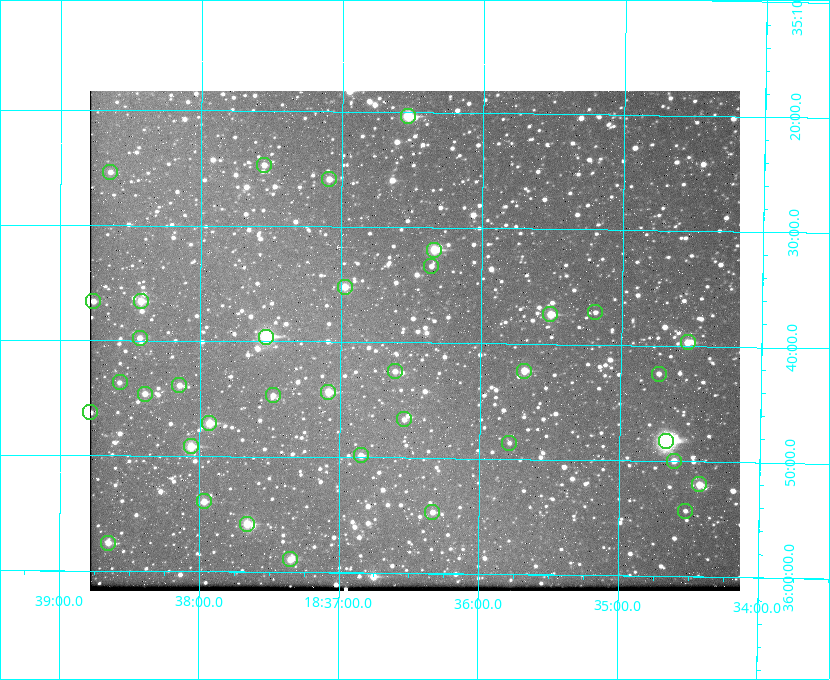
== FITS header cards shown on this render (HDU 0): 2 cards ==
NAXIS1  =                  650 / Width of table row in bytes
NAXIS2  =                  500 / Number of rows in table

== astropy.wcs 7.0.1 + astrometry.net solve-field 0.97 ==
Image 650 x 500 px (HDU 0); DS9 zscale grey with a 90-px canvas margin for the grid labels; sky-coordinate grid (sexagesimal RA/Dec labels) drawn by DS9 from the SOLVED WCS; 37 Tycho-2 reference stars matched to detected sources circled (green)
Header WCS: none
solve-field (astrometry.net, Tycho-2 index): SOLVED blind (the file carries no WCS)
Solved WCS: RA---TAN-SIP/DEC--TAN-SIP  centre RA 18:36:28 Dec +35:40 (279.12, +35.66 deg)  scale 5.21 arcsec/px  FOV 56.5' x 43.4'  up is +179 deg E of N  parity flipped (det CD > 0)
(file carries no celestial WCS; the grid is the blind solution)
Tycho-2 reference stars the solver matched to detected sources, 37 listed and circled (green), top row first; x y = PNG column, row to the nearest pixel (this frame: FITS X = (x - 90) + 1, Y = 500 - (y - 91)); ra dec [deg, ICRS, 3 dp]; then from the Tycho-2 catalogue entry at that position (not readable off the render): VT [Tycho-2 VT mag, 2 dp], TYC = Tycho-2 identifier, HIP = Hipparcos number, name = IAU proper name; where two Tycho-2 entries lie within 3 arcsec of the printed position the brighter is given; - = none
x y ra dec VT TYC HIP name
408 116 279.134 +35.339 9.91 2645-980-1 - -
264 165 279.388 +35.411 11.24 2645-612-1 - -
110 172 279.661 +35.423 11.63 2645-537-1 - -
329 179 279.273 +35.431 11.09 2645-464-1 - -
434 250 279.085 +35.532 9.84 2645-710-1 - -
431 266 279.089 +35.556 12.25 2645-664-1 - -
345 287 279.243 +35.587 11.11 2645-606-1 - -
93 301 279.691 +35.610 11.17 2645-563-1 - -
141 301 279.606 +35.610 10.50 2645-565-1 - -
595 312 278.797 +35.620 11.98 2632-1285-1 - -
550 314 278.877 +35.623 10.37 2632-1282-1 - -
266 337 279.382 +35.660 8.88 2649-136-1 91311 -
140 338 279.608 +35.663 11.57 2649-139-1 - -
688 342 278.632 +35.662 10.68 2636-195-1 - -
395 371 279.153 +35.708 11.59 2649-53-1 - -
524 371 278.922 +35.705 10.37 2636-96-1 - -
659 374 278.683 +35.707 11.93 2636-92-1 - -
120 382 279.644 +35.727 11.73 2649-34-1 - -
179 385 279.537 +35.731 11.00 2649-31-1 - -
328 392 279.271 +35.739 10.27 2649-22-1 - -
145 394 279.598 +35.743 11.39 2649-19-1 - -
273 395 279.370 +35.745 11.39 2649-20-1 - -
90 412 279.695 +35.771 11.56 2649-1228-1 - -
404 419 279.136 +35.778 11.49 2649-1247-1 - -
209 423 279.483 +35.786 9.96 2649-1276-1 - -
666 441 278.667 +35.805 7.78 2636-68-1 91080 -
509 443 278.947 +35.810 12.41 2636-73-1 - -
191 446 279.516 +35.819 10.07 2649-1464-1 - -
361 455 279.212 +35.831 10.99 2649-1529-1 - -
674 461 278.654 +35.833 11.29 2636-133-1 - -
699 484 278.608 +35.867 11.60 2636-246-1 - -
204 501 279.492 +35.899 10.86 2649-1492-1 - -
685 511 278.632 +35.905 12.27 2636-371-1 - -
432 512 279.083 +35.912 11.42 2649-1448-1 - -
247 524 279.414 +35.931 10.32 2649-1381-1 - -
108 543 279.662 +35.960 11.12 2649-1270-1 - -
290 559 279.337 +35.982 10.50 2649-1232-1 - -